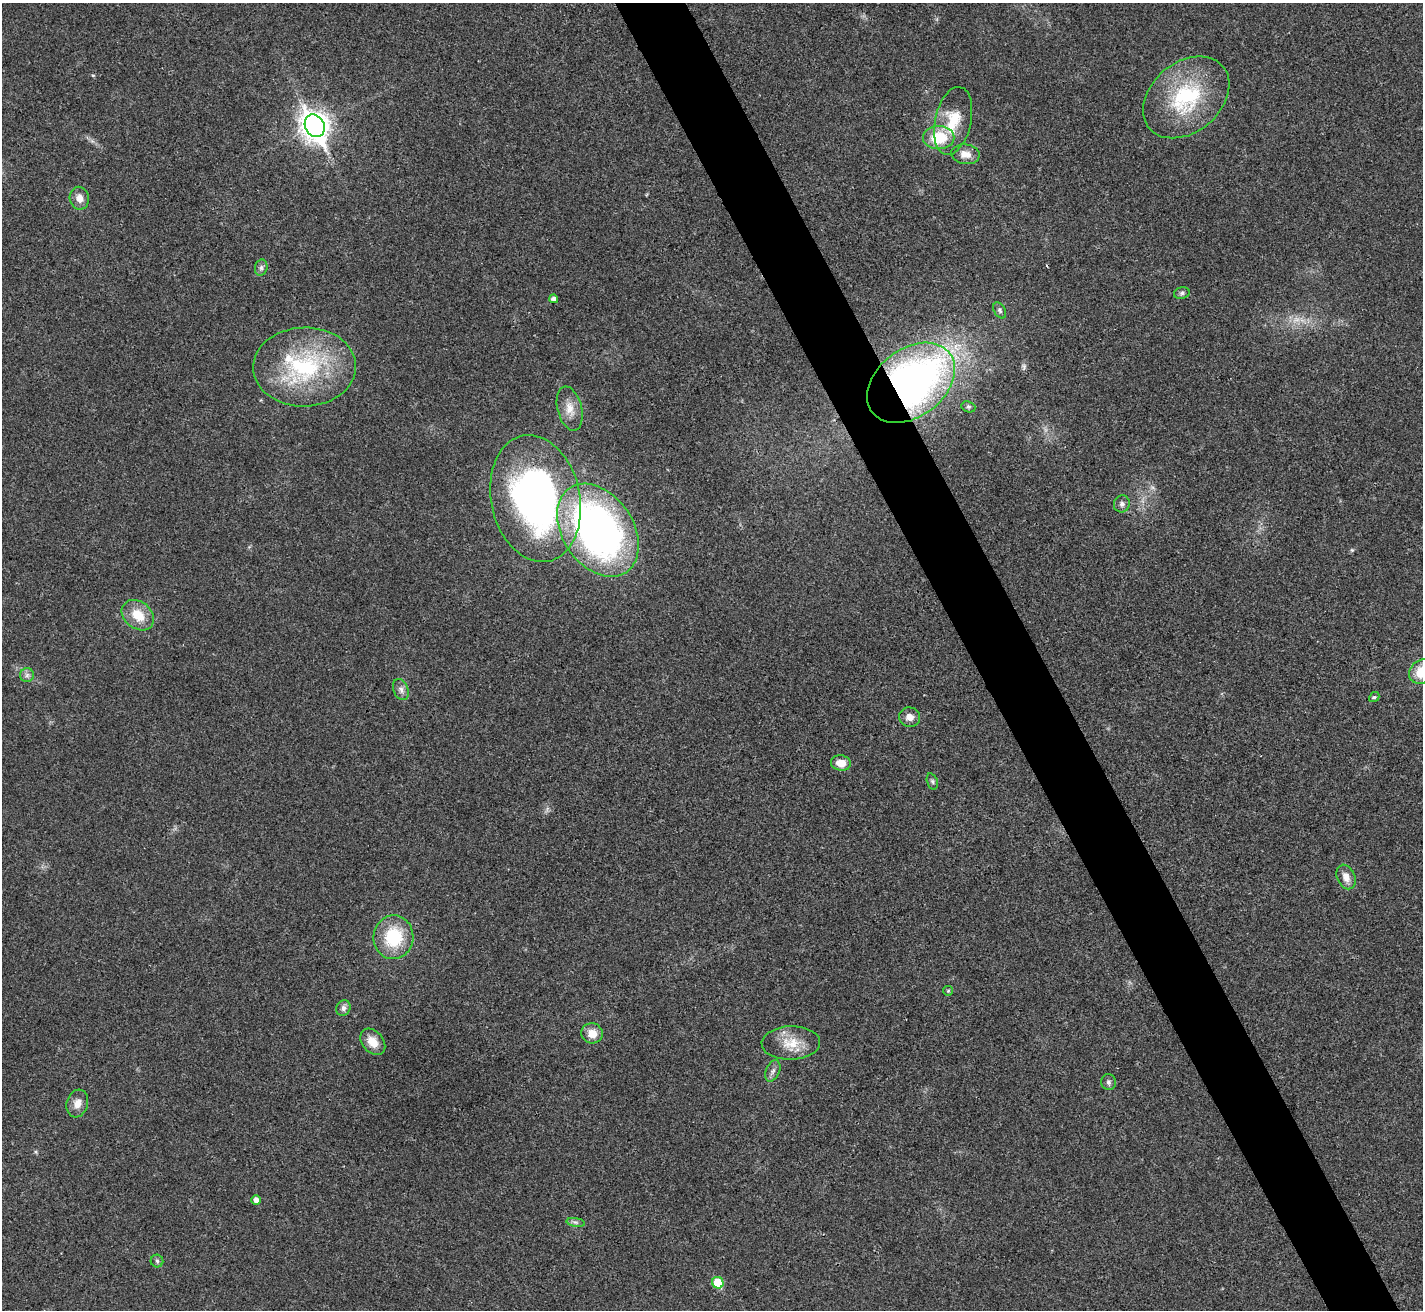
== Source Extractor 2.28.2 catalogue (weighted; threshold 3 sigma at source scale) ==
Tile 6 of 4 x 4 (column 2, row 2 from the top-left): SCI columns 1426-2846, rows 2906-4213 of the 5689 x 5677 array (HDU 1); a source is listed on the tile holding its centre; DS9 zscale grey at full resolution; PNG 1425 x 1312 px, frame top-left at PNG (2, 3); each listed source drawn as its Kron ellipse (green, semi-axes under 4 px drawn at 4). Shown black and unused: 5% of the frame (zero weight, under 3 of 4 exposures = <1% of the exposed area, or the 3 px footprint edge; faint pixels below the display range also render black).
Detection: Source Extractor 2.28.2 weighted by HDU 2 'WHT'; one run over the whole footprint, this tile lists its part. Background 0.0208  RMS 0.0055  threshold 0.0248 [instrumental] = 3 sigma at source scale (4.5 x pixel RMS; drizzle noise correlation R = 1.50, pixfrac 1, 0.05/0.05 arcsec/px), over >= 5 px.
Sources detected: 42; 1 too faint to see at this stretch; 1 cosmic-ray / hot-pixel residue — neither listed nor drawn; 1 inside a brighter listed object's ellipse — not listed separately; the other 39 listed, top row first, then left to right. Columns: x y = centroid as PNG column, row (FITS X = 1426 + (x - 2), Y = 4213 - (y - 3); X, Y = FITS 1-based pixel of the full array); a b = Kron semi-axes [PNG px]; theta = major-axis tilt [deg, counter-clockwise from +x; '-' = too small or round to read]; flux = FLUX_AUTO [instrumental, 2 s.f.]
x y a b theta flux
1186 97 48 35 40 52
953 121 34 18 77 19
315 126 12 9 -62 640
939 138 15 11 0 20
965 154 14 10 -8 5.2
79 198 11 9 -80 4.3
261 268 8 6 76 1.6
1182 293 8 6 16 1.3
554 299 4 4 - 2.2
1000 310 9 5 -60 1.3
305 367 51 39 1 67
911 383 49 34 37 280
968 407 7 5 -20 1.1
570 409 22 12 -76 7.4
536 499 64 44 -78 230
1122 504 8 7 - 2.1
598 530 51 35 -56 250
138 615 18 13 -39 12
1422 672 14 11 35 16
27 675 7 7 - 1.8
401 690 11 7 -68 2.6
1374 697 5 4 - 0.86
910 717 10 9 - 3.9
841 763 10 7 -8 6.7
932 781 8 5 -71 1.2
1346 877 13 9 -67 4.7
393 937 22 20 85 28
948 991 5 4 - 0.68
343 1008 8 7 - 2.2
592 1033 11 10 - 6.4
373 1042 15 10 -48 7.7
791 1043 29 17 2 13
773 1071 11 6 67 2.1
1108 1082 8 7 - 1.6
77 1103 14 10 72 4.9
256 1200 5 4 - 3.2
576 1222 9 4 -9 1.4
157 1261 6 6 - 1.1
718 1283 6 5 - 16
Overlapping masked pixels (flux is a lower limit): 1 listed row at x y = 911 383
Isophote crosses this tile's border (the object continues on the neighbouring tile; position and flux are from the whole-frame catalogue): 1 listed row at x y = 1422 672